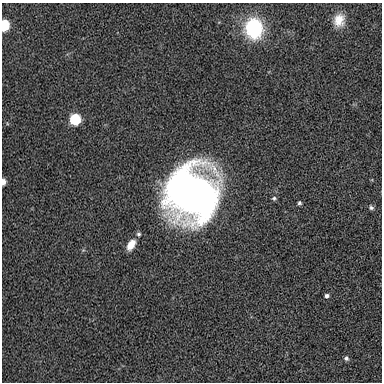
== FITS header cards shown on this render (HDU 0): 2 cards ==
NAXIS1  =                  380 / length of data axis 1
NAXIS2  =                  380 / length of data axis 2

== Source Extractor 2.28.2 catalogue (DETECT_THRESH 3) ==
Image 380 x 380 px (HDU 0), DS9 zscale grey, 1 PNG px = 1 image px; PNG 384 x 384 px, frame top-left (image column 1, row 380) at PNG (2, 3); no overlay
Background 5.61e-04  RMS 0.011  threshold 0.0325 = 3 sigma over >= 5 px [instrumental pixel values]
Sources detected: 13; all 13 listed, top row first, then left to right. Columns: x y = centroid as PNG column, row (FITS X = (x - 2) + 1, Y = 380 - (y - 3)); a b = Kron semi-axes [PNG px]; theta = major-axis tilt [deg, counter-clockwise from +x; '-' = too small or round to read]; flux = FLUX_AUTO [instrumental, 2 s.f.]
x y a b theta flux
339 20 17 14 79 12
4 25 6 5 - 70
254 28 16 14 -85 68
75 119 6 6 - 70
3 182 5 3 - 6.2
191 194 40 37 -47 590
274 198 6 5 - 1.4
299 203 5 4 - 1.4
371 208 7 5 -36 1.8
138 234 6 5 - 1.5
131 245 13 8 59 8.3
327 296 5 5 - 2.1
346 358 6 5 - 1.9
At the frame edge (FLAGS 8, measured only in part): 2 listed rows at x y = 4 25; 3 182